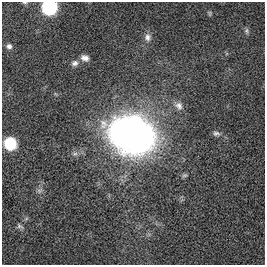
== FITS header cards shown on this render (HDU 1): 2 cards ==
NAXIS1  =                  263
NAXIS2  =                  263

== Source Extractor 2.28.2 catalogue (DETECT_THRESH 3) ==
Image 263 x 263 px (HDU 1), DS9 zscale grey, 1 PNG px = 1 image px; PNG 267 x 267 px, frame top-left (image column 1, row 263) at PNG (2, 2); no overlay
Background 0.00514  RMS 0.036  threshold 0.108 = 3 sigma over >= 5 px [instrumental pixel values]
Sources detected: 15; all 15 listed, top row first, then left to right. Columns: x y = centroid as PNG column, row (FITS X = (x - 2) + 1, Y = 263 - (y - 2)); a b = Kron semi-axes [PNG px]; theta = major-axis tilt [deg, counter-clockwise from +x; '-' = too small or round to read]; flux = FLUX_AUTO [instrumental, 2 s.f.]
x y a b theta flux
25 2 7 3 -1 3
49 7 8 8 - 380
210 13 8 4 -82 3.5
246 31 8 5 84 5.1
148 37 11 8 90 13
9 46 7 7 - 8.2
85 58 9 7 -23 12
75 63 9 7 21 9.4
179 106 12 10 -57 16
216 133 10 6 -8 7.4
133 134 35 27 -23 1400
10 144 9 8 - 140
75 154 8 6 20 7.4
39 191 8 6 17 7
20 226 11 6 -36 7
At the frame edge (FLAGS 8, measured only in part): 2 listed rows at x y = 25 2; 49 7